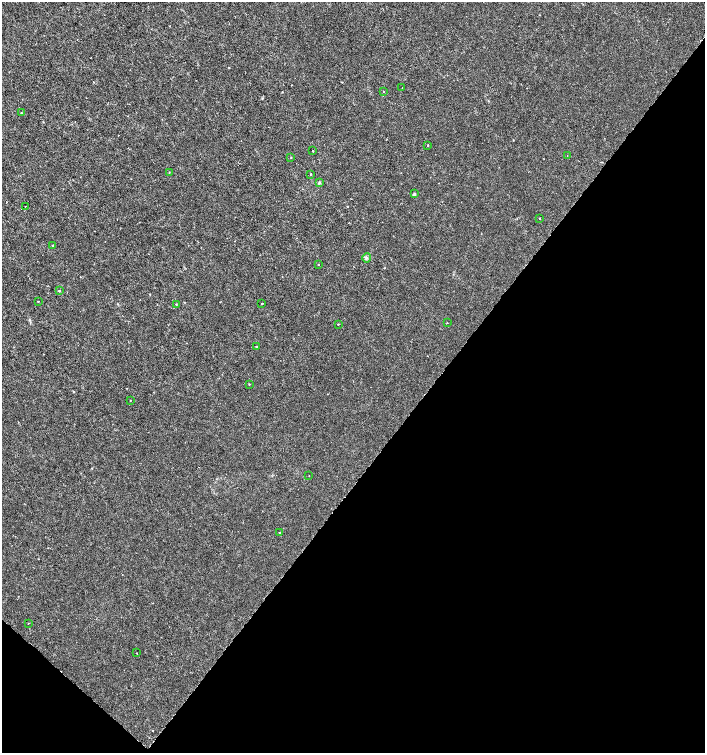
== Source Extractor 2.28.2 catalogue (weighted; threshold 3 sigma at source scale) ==
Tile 15 of 4 x 4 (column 3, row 4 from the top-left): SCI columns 2982-4386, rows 6-1506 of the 6029 x 6009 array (HDU 1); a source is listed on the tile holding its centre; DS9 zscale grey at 2 x 2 block average (1 PNG px = mean of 2 x 2 image px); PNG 707 x 755 px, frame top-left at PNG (2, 2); each listed source drawn as its Kron ellipse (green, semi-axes under 4 px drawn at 4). Shown black and unused: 40% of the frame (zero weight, under 3 of 6 exposures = <1% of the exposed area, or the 3 px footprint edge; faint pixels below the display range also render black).
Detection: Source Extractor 2.28.2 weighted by HDU 2 'WHT'; one run over the whole footprint, this tile lists its part. Background 3.95e-05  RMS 0.001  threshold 0.00426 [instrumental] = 3 sigma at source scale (4.09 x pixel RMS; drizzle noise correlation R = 1.36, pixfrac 0.8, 0.0396/0.0396 arcsec/px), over >= 5 px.
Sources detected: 29; all 29 listed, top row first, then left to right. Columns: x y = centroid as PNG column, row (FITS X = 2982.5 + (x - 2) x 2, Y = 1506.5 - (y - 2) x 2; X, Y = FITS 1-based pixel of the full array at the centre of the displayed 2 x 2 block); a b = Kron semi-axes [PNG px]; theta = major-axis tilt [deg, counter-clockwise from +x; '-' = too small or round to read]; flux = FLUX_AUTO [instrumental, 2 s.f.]
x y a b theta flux
402 88 2 2 - 0.093
384 92 2 2 - 0.11
21 113 2 2 - 0.12
428 145 2 2 - 0.18
313 151 2 2 - 0.19
567 156 2 2 - 0.093
291 157 2 2 - 0.12
169 172 2 2 - 0.098
311 174 2 2 - 0.17
319 183 3 3 - 0.28
414 194 3 3 - 0.31
25 206 2 2 - 0.11
539 218 2 2 - 0.13
53 245 2 2 - 0.17
366 258 5 4 - 0.41
318 264 2 2 - 0.11
59 291 2 2 - 0.35
38 302 2 2 - 0.12
176 304 2 2 - 0.12
262 304 2 2 - 0.23
447 322 2 2 - 0.081
338 324 2 2 - 0.17
256 346 2 2 - 0.2
249 384 2 2 - 0.17
130 400 2 2 - 0.12
309 475 2 2 - 0.11
279 533 3 2 - 0.11
28 623 2 2 - 0.066
136 653 2 2 - 0.097
Diffuse or blended objects may show on this block-average render without a row.